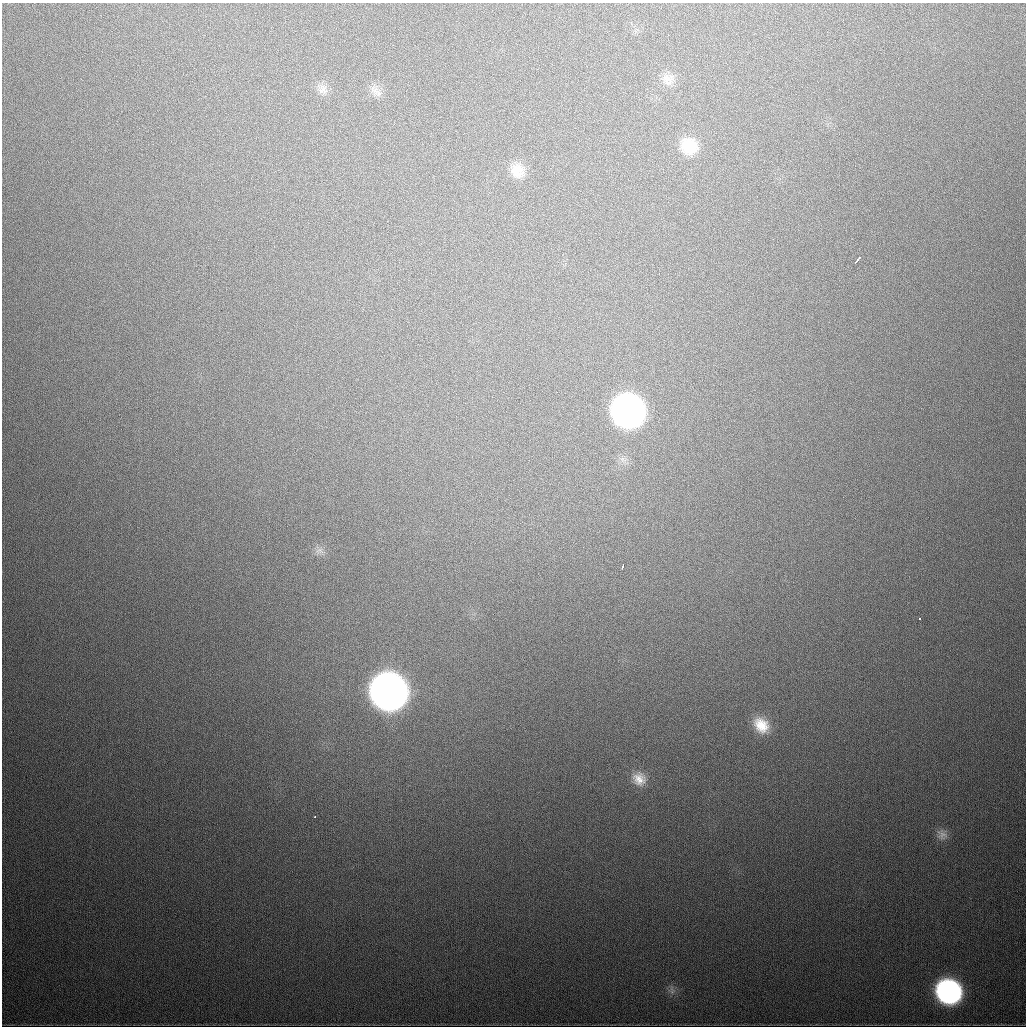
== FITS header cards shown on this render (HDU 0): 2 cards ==
NAXIS1  =                 1024
NAXIS2  =                 1024

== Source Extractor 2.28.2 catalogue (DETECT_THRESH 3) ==
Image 1024 x 1024 px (HDU 0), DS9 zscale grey, 1 PNG px = 1 image px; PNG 1028 x 1028 px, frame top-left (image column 1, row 1024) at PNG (2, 3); no overlay
Background 596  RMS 19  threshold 56.8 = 3 sigma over >= 5 px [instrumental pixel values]
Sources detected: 17; all 17 listed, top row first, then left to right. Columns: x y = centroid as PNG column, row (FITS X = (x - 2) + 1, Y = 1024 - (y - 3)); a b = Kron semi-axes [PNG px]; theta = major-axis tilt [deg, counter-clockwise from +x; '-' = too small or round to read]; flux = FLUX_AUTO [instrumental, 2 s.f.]
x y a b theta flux
667 80 16 13 -18 1.5e+04
322 89 15 13 -31 1.1e+04
376 91 20 9 -43 1.1e+04
689 146 20 18 -44 4.1e+04
517 171 20 17 -40 2.3e+04
857 260 7 2 49 4.9e+03
628 411 20 19 - 1.0e+06
319 550 11 8 -4 6.8e+03
622 566 5 2 - 4.3e+03
920 618 3 2 - 1.5e+03
389 692 21 19 -43 2.3e+06
761 725 20 15 -45 3.1e+04
639 779 18 16 -41 2.1e+04
315 817 3 2 - 1.4e+03
942 835 15 12 -38 1.0e+04
672 991 10 6 -87 5.2e+03
949 992 18 16 -32 3.8e+05